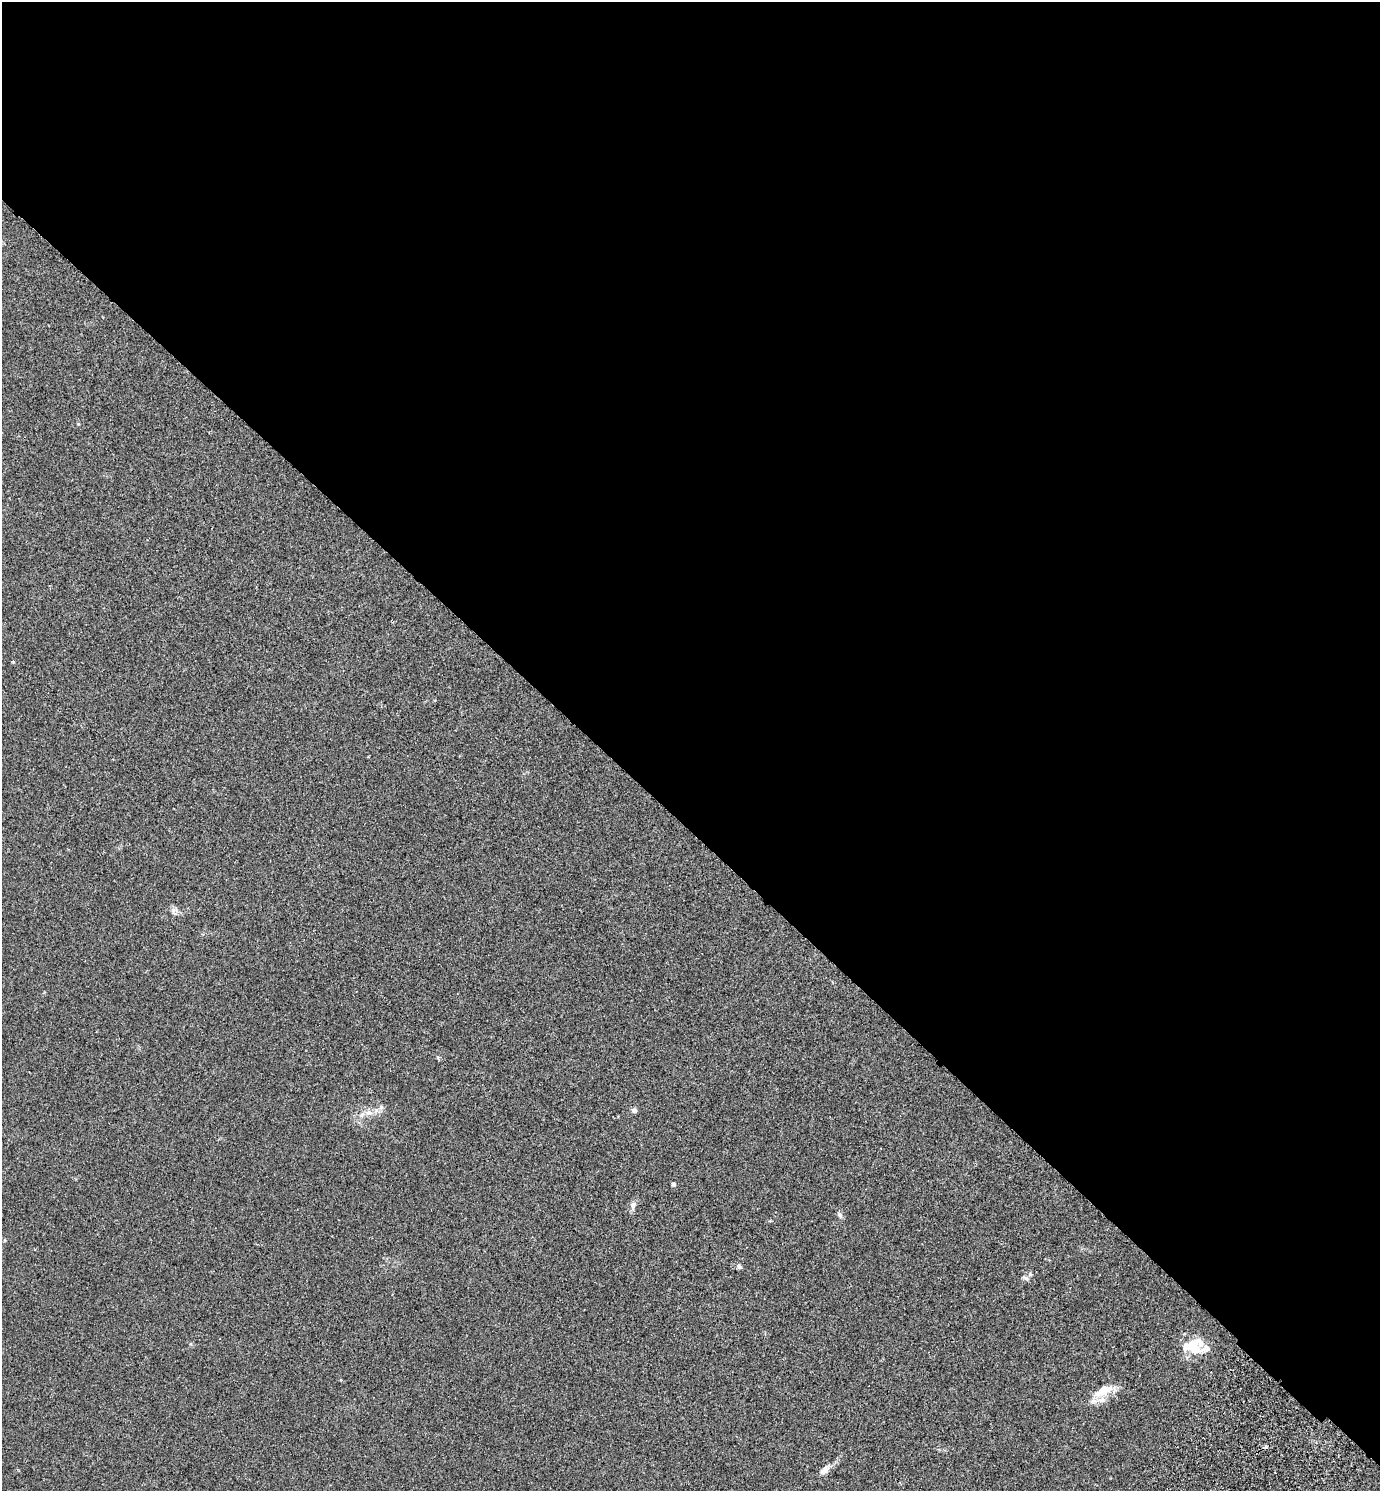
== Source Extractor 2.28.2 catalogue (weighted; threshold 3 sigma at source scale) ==
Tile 3 of 4 x 4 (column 3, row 1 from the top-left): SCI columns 2959-4336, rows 4512-6000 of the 6057 x 6041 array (HDU 1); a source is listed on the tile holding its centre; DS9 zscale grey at full resolution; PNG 1382 x 1493 px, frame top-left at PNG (2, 2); no overlay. Shown black and unused: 56% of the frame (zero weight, under 2 of 3 exposures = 3% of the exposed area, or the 3 px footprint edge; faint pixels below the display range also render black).
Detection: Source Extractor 2.28.2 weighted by HDU 2 'WHT'; one run over the whole footprint, this tile lists its part. Background 0.0259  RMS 0.0068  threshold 0.0307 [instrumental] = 3 sigma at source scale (4.5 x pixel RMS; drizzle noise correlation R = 1.50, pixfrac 1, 0.05/0.05 arcsec/px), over >= 5 px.
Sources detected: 16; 1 cosmic-ray / hot-pixel residue — not listed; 3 inside a brighter listed object's ellipse — not listed separately; the other 12 listed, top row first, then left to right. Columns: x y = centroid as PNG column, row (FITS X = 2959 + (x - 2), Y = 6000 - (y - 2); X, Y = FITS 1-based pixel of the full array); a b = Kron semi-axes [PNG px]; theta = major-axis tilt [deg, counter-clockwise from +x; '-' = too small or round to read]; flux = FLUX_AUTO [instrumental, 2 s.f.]
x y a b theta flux
13 662 4 3 - 0.64
381 1107 6 6 - 1.5
634 1110 6 5 - 1.8
369 1112 8 8 - 3.3
673 1184 4 4 - 1.9
633 1205 11 6 74 2.4
840 1215 8 7 - 1.6
739 1266 7 5 -44 1.3
1030 1274 6 4 -72 0.85
1198 1344 27 20 59 13
1103 1390 27 12 29 12
824 1470 13 8 42 3.6